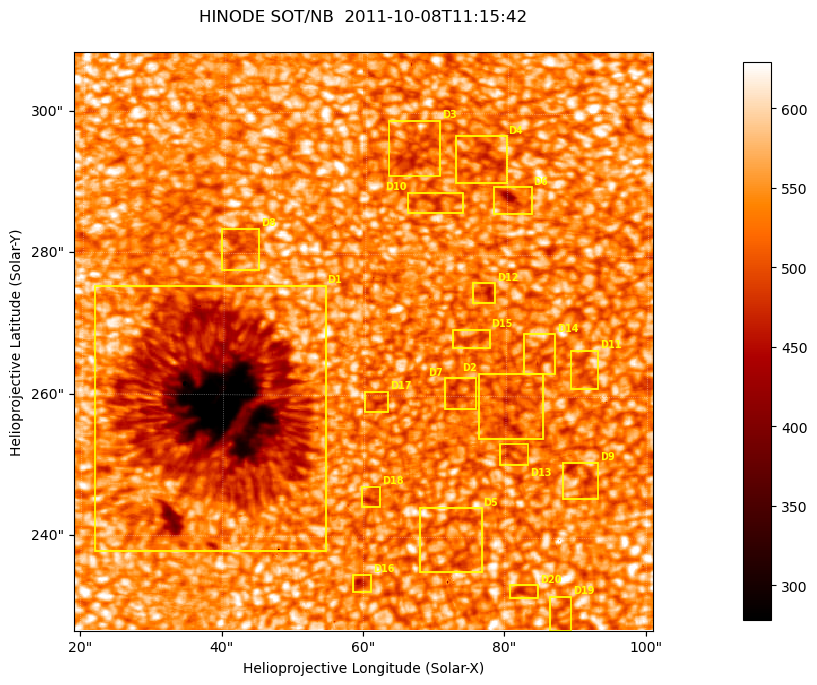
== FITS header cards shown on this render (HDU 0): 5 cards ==
TELESCOP= 'HINODE'
INSTRUME= 'SOT/NB'
DATE_OBS= '2011-10-08T11:15:42.585'
CTYPE1  = 'Solar-X'
CTYPE2  = 'Solar-Y'

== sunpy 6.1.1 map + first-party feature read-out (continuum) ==
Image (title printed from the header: HINODE SOT/NB  2011-10-08T11:15:42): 512 x 512 px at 0.16 arcsec/px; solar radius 960 arcsec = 6000 px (partial field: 0.2% of the solar disc is inside the frame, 100% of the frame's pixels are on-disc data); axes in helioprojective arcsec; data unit not stated in the header (colour bar unlabelled)
Orientation: roll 0.412 deg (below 1 deg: not rotated)
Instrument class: CONTINUUM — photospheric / low-chromospheric filtergram (TF Fe I 5576): granulation and sunspots, dark-feature search
Dark features (sunspots / pores): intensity divided by the frame's on-disc median (partial field: no limb-darkening profile); reference = the frame's on-disc median (the 8%-of-disc-diameter window exceeds this field); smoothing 3 px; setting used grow <= 0.94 with closing radius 1 px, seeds <= 0.88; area >= 65 px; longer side >= 6 px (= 0.96 arcsec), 3 px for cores <= 0.7; partial field; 30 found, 20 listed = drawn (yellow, D1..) (cap 20 boxes per figure: the strongest are kept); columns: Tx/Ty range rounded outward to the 1 arcsec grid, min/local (2 s.f., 1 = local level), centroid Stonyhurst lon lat
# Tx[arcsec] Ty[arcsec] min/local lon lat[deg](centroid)
D1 21..55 237..276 0.46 +2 +22
D2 76..86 254..264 0.86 +5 +22
D3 63..71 291..299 0.85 +4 +24
D4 72..80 290..297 0.85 +5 +24
D5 67..77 235..245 0.88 +5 +21
D6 78..84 285..290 0.76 +5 +24
D7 71..76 258..263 0.86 +5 +22
D8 39..45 277..284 0.87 +3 +23
D9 88..94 245..251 0.87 +6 +21
D10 66..74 285..289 0.87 +5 +24
D11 89..93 261..267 0.89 +6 +22
D12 75..79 273..276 0.84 +5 +23
D13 79..84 250..254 0.88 +5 +21
D14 82..87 263..269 0.88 +5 +22
D15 72..78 266..270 0.89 +5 +22
D16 58..62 232..235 0.82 +4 +20
D17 60..64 257..261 0.85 +4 +22
D18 59..63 244..248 0.84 +4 +21
D19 86..90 227..232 0.88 +6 +20
D20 80..85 231..234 0.85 +5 +20